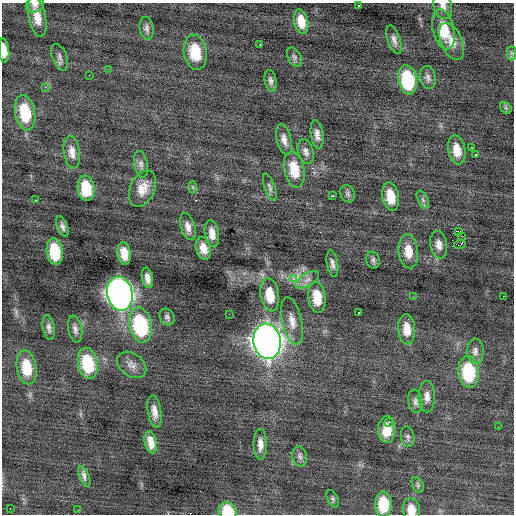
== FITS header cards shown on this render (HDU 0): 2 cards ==
NAXIS1  =                  512 / Axis length
NAXIS2  =                  512 / Axis length

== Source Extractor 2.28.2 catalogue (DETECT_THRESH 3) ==
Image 512 x 512 px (HDU 0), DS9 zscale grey, 1 PNG px = 1 image px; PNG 516 x 516 px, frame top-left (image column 1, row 512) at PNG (2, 3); each listed source drawn as its Kron ellipse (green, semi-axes under 4 px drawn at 4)
Background -0.0546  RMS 0.88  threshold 2.63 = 3 sigma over >= 5 px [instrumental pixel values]
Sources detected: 94; all 94 listed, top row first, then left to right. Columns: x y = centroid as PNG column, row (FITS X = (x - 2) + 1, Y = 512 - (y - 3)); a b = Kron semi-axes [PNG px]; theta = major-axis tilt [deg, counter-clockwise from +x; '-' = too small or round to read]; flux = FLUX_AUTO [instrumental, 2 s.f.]
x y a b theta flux
35 5 9 8 - 240
358 6 3 2 - 690
443 6 13 9 -76 340
37 17 20 8 -78 830
301 21 12 7 -78 780
147 28 11 7 -81 220
443 29 20 10 -76 1800
394 40 15 6 -72 290
452 42 20 10 -66 670
260 44 3 2 - 500
4 51 12 5 -84 580
195 52 17 11 -80 1700
512 53 7 4 -90 120
60 57 14 7 -68 240
294 57 10 6 -61 160
108 69 3 3 - 47
89 75 2 2 - 110
428 78 12 8 -79 260
408 80 15 9 -80 3600
271 81 11 6 -80 210
45 87 3 3 - 130
506 108 6 5 - 110
25 113 18 10 -80 2400
317 134 14 6 -81 360
284 140 16 7 -77 390
471 147 2 2 - 46
457 150 14 8 -80 910
72 152 16 8 -82 490
306 152 13 7 -74 270
476 155 3 3 - 310
141 164 13 6 -79 240
294 169 18 10 -78 1400
193 187 6 4 -88 95
270 187 14 5 -71 200
86 188 13 8 -82 1900
143 189 19 12 66 840
348 194 9 7 -67 160
333 196 4 2 - 340
391 196 14 8 -79 1100
35 200 2 2 - 220
423 200 9 5 -63 150
62 226 10 5 -70 210
188 227 14 7 -73 390
458 231 3 2 - 4700
212 233 13 7 -81 520
461 236 2 2 - 55
460 244 6 3 20 1800
439 245 14 8 -80 430
203 248 11 7 -75 580
408 251 17 10 -84 900
55 252 13 8 -81 2500
124 253 11 6 -81 780
373 260 8 6 -74 160
332 264 13 5 -81 250
147 278 10 5 -79 350
293 279 4 4 - 210
307 280 13 6 32 340
120 294 17 12 -78 41000
270 295 17 9 -80 1300
503 296 2 2 - 140
317 297 15 8 -83 1300
413 297 2 2 - 34
358 312 3 3 - 550
229 314 2 2 - 35
167 317 8 7 - 170
292 321 24 9 -77 630
140 325 18 11 -78 5600
49 328 13 6 -79 230
75 329 14 7 -80 280
407 329 15 8 -86 800
267 341 18 13 -81 56000
475 351 13 8 -88 310
88 363 16 9 -78 2800
132 365 16 11 -36 450
27 367 17 10 -80 1700
469 372 16 10 -86 3700
427 397 15 8 -90 420
415 401 12 7 -79 240
154 411 16 7 -82 480
389 422 3 2 - 300
498 427 2 2 - 120
387 429 13 8 88 1200
408 437 10 6 -78 180
151 442 11 6 -77 600
260 444 15 6 -90 440
300 456 10 7 -75 220
84 476 11 5 -69 330
418 485 8 5 -61 130
333 499 9 5 -64 130
383 504 12 8 -89 2200
10 509 2 2 - 73
78 510 2 2 - 32
411 510 11 8 -81 820
228 511 9 8 - 2000
At the frame edge (FLAGS 8, measured only in part): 5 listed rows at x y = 35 5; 443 6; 4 51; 411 510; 228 511